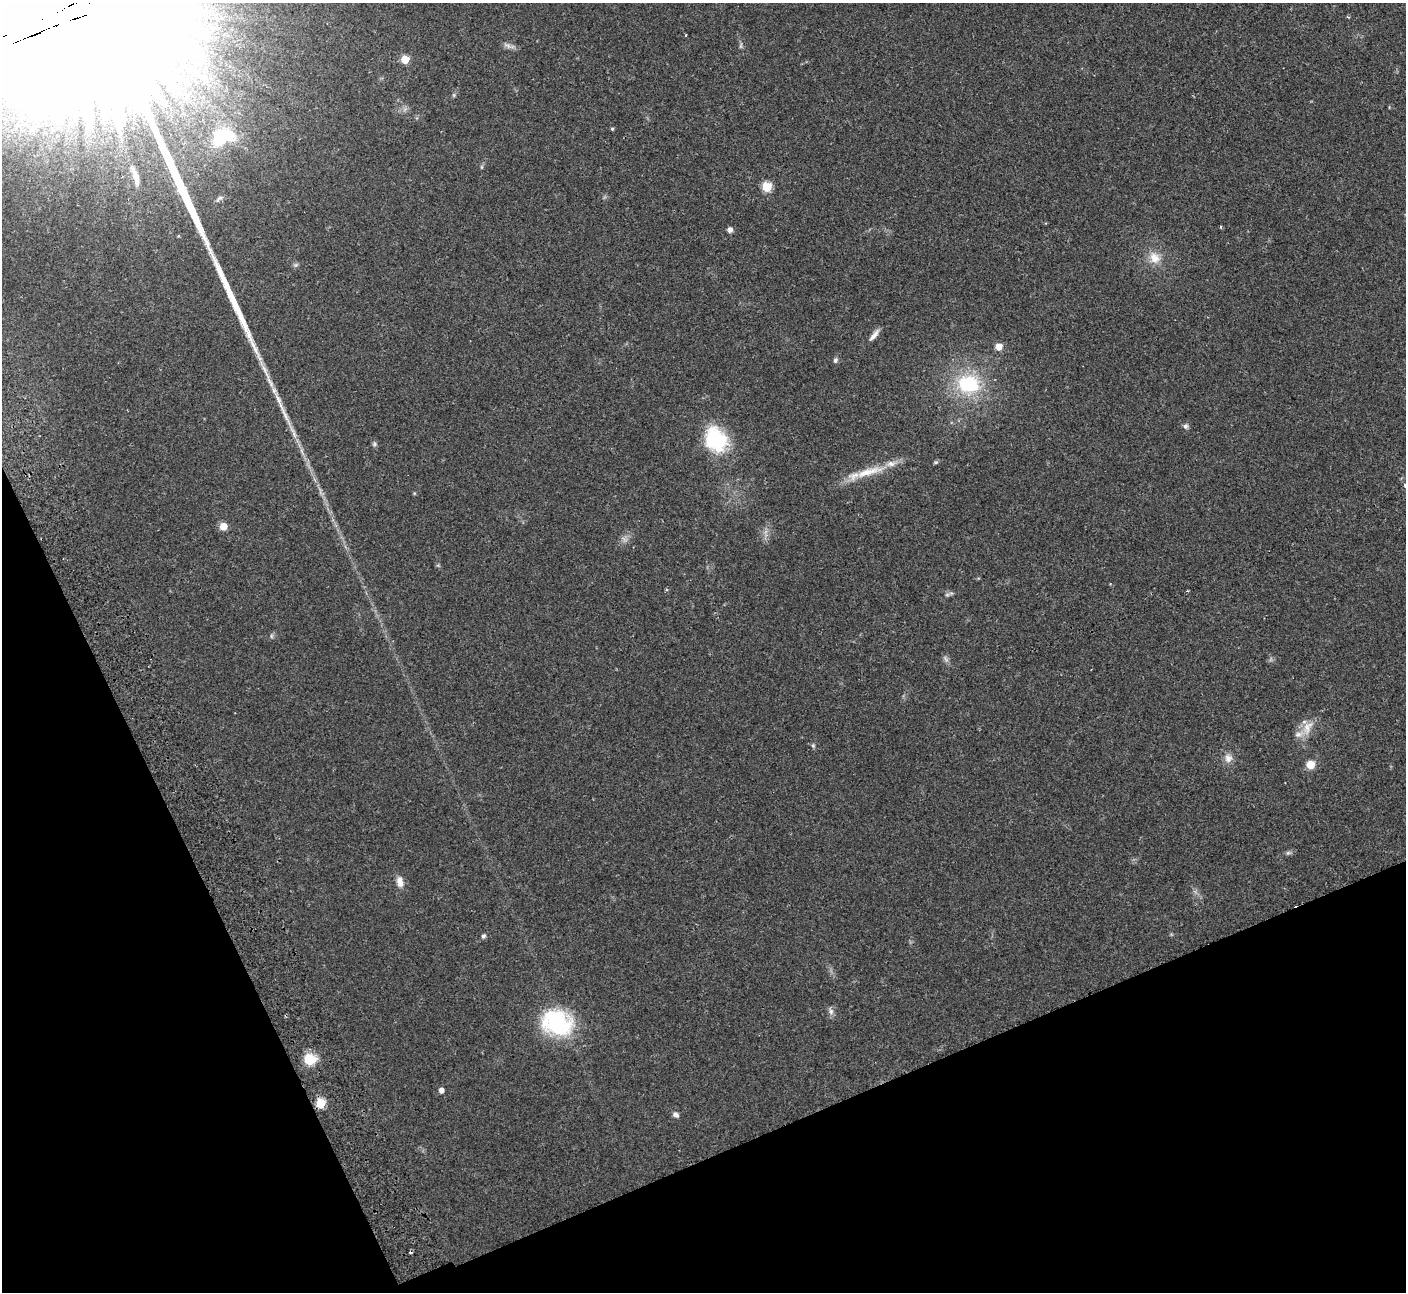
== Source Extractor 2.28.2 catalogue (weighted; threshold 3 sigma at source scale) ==
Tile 14 of 4 x 4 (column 2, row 4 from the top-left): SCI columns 1458-2861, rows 186-1475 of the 5725 x 5660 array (HDU 1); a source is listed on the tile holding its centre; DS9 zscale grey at full resolution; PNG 1408 x 1294 px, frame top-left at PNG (2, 3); no overlay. Shown black and unused: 21% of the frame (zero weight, under 2 of 3 exposures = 3% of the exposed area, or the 3 px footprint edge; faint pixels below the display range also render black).
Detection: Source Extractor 2.28.2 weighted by HDU 2 'WHT'; one run over the whole footprint, this tile lists its part. Background 0.103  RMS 0.0083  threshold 0.0371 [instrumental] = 3 sigma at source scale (4.5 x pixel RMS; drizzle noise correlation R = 1.50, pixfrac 1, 0.05/0.05 arcsec/px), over >= 5 px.
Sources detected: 47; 1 too faint to see at this stretch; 1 inside a brighter object's white glare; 2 cosmic-ray / hot-pixel residue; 1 long thin detection or spike segment (spike, bleed or trail) — not listed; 2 inside a brighter listed object's ellipse — not listed separately; the other 40 listed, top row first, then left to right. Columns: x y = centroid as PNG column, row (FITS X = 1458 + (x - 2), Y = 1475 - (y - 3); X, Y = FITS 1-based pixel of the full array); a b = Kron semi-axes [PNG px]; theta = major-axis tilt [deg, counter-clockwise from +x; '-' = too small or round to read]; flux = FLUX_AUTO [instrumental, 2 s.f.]
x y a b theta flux
686 35 4 2 - 0.62
507 46 14 5 -26 3.4
741 46 8 4 81 1.4
405 59 5 5 - 23
193 69 30 17 -34 40
612 129 4 4 - 1.1
226 135 21 13 -22 30
481 167 6 4 90 1
136 177 23 6 -74 6.1
767 187 5 5 - 40
219 198 12 5 34 2.2
1220 227 4 3 - 0.7
730 230 7 6 - 2.7
1155 258 17 14 -51 11
874 335 18 5 51 4.7
999 347 5 5 - 13
835 360 7 6 - 1.8
969 384 35 28 -5 55
1185 426 7 7 - 2.1
716 440 23 19 -57 65
374 444 6 5 - 1.5
935 462 7 4 19 1.2
869 472 46 10 16 22
1405 486 3 3 - 2.6
223 526 5 5 - 14
947 595 7 4 0 1.5
945 659 10 3 -69 1.7
1307 727 22 11 63 12
813 746 6 5 - 1.2
1228 758 12 11 - 5.7
1310 764 9 9 - 8.5
1288 853 7 4 1 1.6
400 882 13 8 -81 6.1
483 936 5 5 - 2
831 1011 9 6 -75 2.9
557 1022 36 28 -18 72
310 1059 13 11 -15 18
441 1090 4 4 - 4.1
321 1103 5 5 - 41
676 1115 7 5 -29 3.1
Isophote crosses this tile's border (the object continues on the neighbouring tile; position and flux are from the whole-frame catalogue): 1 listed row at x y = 1405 486